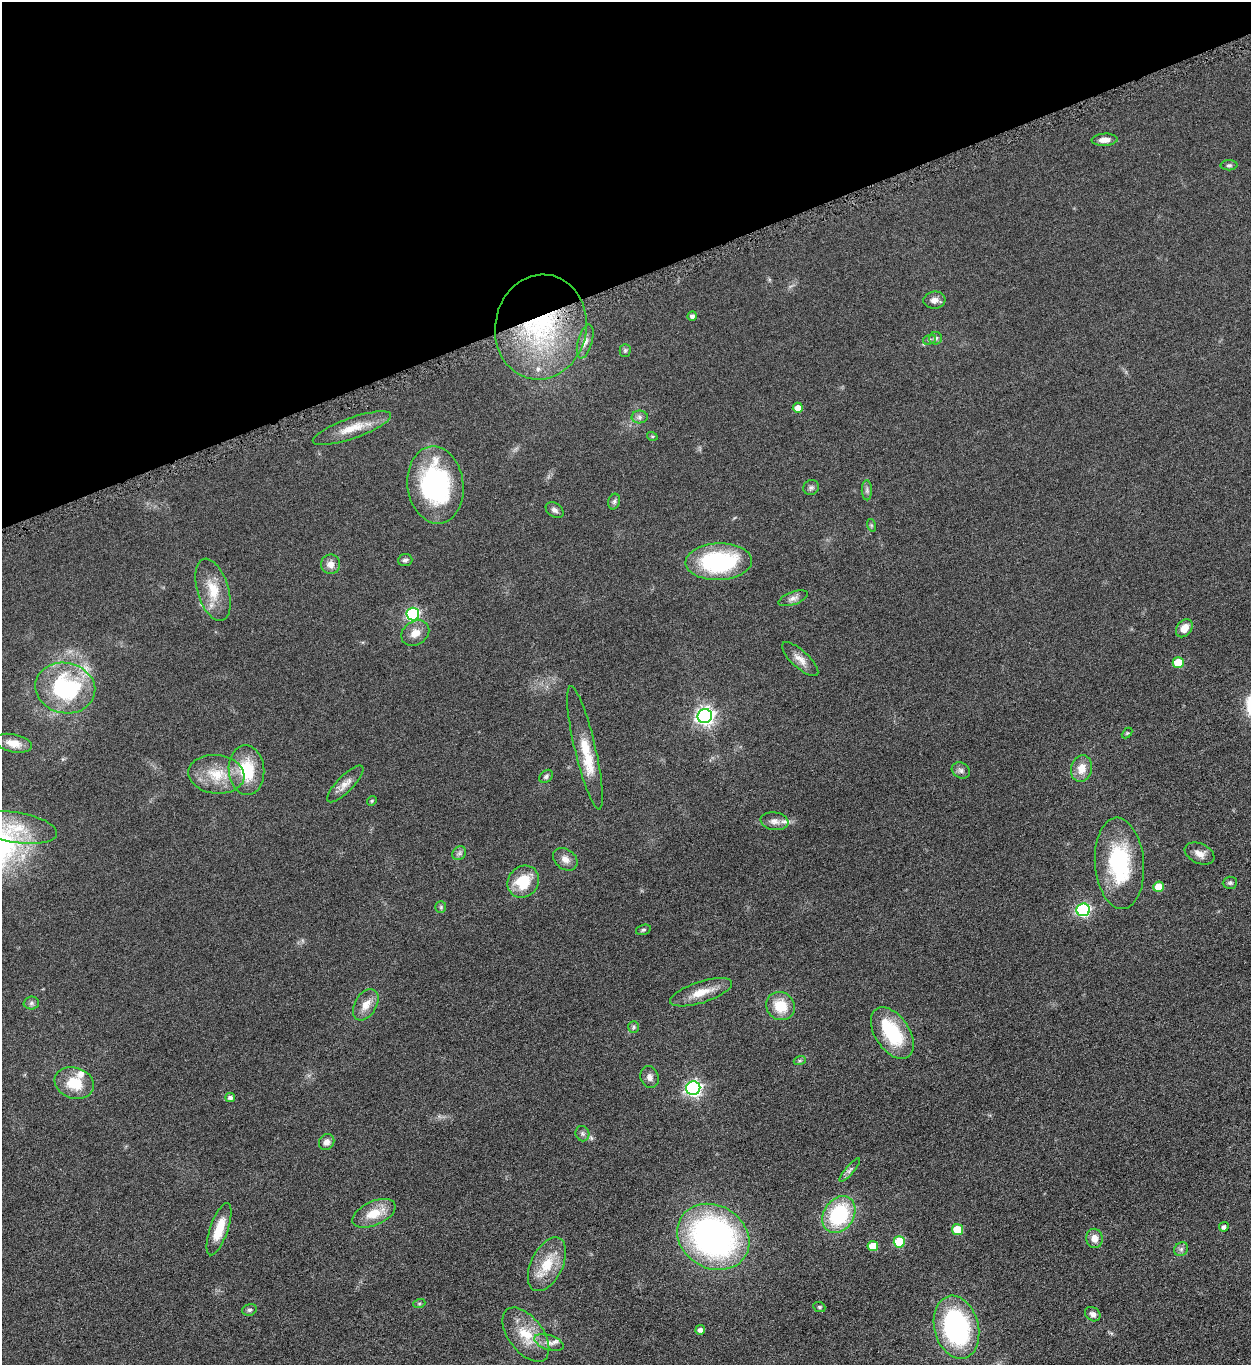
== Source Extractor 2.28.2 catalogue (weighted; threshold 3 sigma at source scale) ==
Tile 3 of 4 x 4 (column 3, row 1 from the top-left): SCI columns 2662-3910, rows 4096-5458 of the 5451 x 5466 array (HDU 1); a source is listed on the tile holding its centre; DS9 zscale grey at full resolution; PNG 1253 x 1367 px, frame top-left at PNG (2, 2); each listed source drawn as its Kron ellipse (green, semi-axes under 4 px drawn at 4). Shown black and unused: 21% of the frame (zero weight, under 4 of 8 exposures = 1% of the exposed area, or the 3 px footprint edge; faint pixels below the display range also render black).
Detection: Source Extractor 2.28.2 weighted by HDU 2 'WHT'; one run over the whole footprint, this tile lists its part. Background 0.0847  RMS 0.0079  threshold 0.0324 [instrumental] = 3 sigma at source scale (4.09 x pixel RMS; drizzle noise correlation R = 1.36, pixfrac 0.8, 0.05/0.05 arcsec/px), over >= 5 px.
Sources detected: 91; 5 inside a brighter listed object's ellipse — not listed separately; the other 86 listed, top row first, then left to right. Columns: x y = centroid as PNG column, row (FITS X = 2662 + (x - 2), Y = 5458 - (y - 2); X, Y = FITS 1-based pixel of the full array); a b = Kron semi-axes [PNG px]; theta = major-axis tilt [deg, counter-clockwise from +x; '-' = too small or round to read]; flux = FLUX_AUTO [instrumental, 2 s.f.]
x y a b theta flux
1105 140 13 6 3 5.1
1229 165 8 5 1 1.4
934 300 11 8 6 3.7
692 316 4 4 - 2.2
541 327 53 45 80 120
936 338 6 6 - 1.9
929 340 6 4 19 1.3
585 341 17 7 74 4.5
625 351 6 5 - 1.2
798 408 5 5 - 7.1
640 417 8 6 1 2.3
352 428 41 10 19 15
652 436 5 3 - 0.7
435 485 39 28 -82 93
811 487 8 7 - 1.8
867 490 10 5 -89 1.8
614 502 8 5 73 1.7
555 510 10 6 -34 2.4
871 525 6 4 -72 0.98
405 560 7 6 - 2
719 562 33 18 2 75
330 564 10 9 - 5.1
213 590 32 15 -73 18
793 598 15 6 19 3.5
413 614 6 6 - 100
1184 628 10 7 51 6.8
415 633 15 11 33 6.9
800 659 23 8 -43 6.6
1178 663 5 5 - 22
65 688 30 25 -12 78
705 716 7 7 - 290
1127 733 6 4 44 0.79
13 743 19 9 -12 9
585 748 63 10 -77 23
1082 769 13 10 75 8.8
246 770 25 17 -85 29
961 770 9 7 -30 2.6
216 774 28 19 -6 22
546 776 7 5 42 1.8
345 784 24 8 45 6.2
372 801 5 4 - 0.76
774 821 14 8 -9 4.6
16 828 41 15 -9 30
459 853 7 6 - 2
1200 853 15 9 -24 6
565 859 13 10 -36 5.1
1119 863 46 24 -85 64
523 882 17 15 49 23
1230 883 7 6 - 1.5
1158 887 5 5 - 13
441 907 6 5 - 1.2
1083 910 7 6 - 100
643 930 7 5 18 1.3
701 992 32 10 18 13
31 1003 7 6 - 1.9
366 1005 17 10 59 7.8
780 1006 15 13 -35 17
634 1027 6 5 - 1.2
892 1033 29 17 -56 40
800 1060 6 4 19 1.1
650 1077 11 9 -69 3.6
74 1083 20 15 -17 19
693 1088 7 7 - 200
230 1097 5 4 - 2.4
582 1134 8 7 - 1.9
327 1142 8 7 - 4.1
850 1170 15 4 49 2.3
374 1213 23 12 24 15
839 1215 20 15 56 56
1224 1227 5 4 - 2.5
219 1229 27 9 71 15
957 1230 5 5 - 18
713 1237 37 31 -30 230
1094 1238 9 8 - 5.5
899 1242 6 5 - 32
873 1246 5 5 - 12
1181 1249 7 6 - 2.1
547 1264 29 16 64 21
419 1304 6 4 19 0.95
819 1307 6 5 - 1
249 1310 7 5 15 1.7
1093 1314 8 6 -35 3
956 1327 32 22 -75 120
700 1330 5 4 - 3.3
526 1335 31 17 -53 21
549 1342 15 7 -18 4.8
Overlapping masked pixels (flux is a lower limit): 1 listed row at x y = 541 327